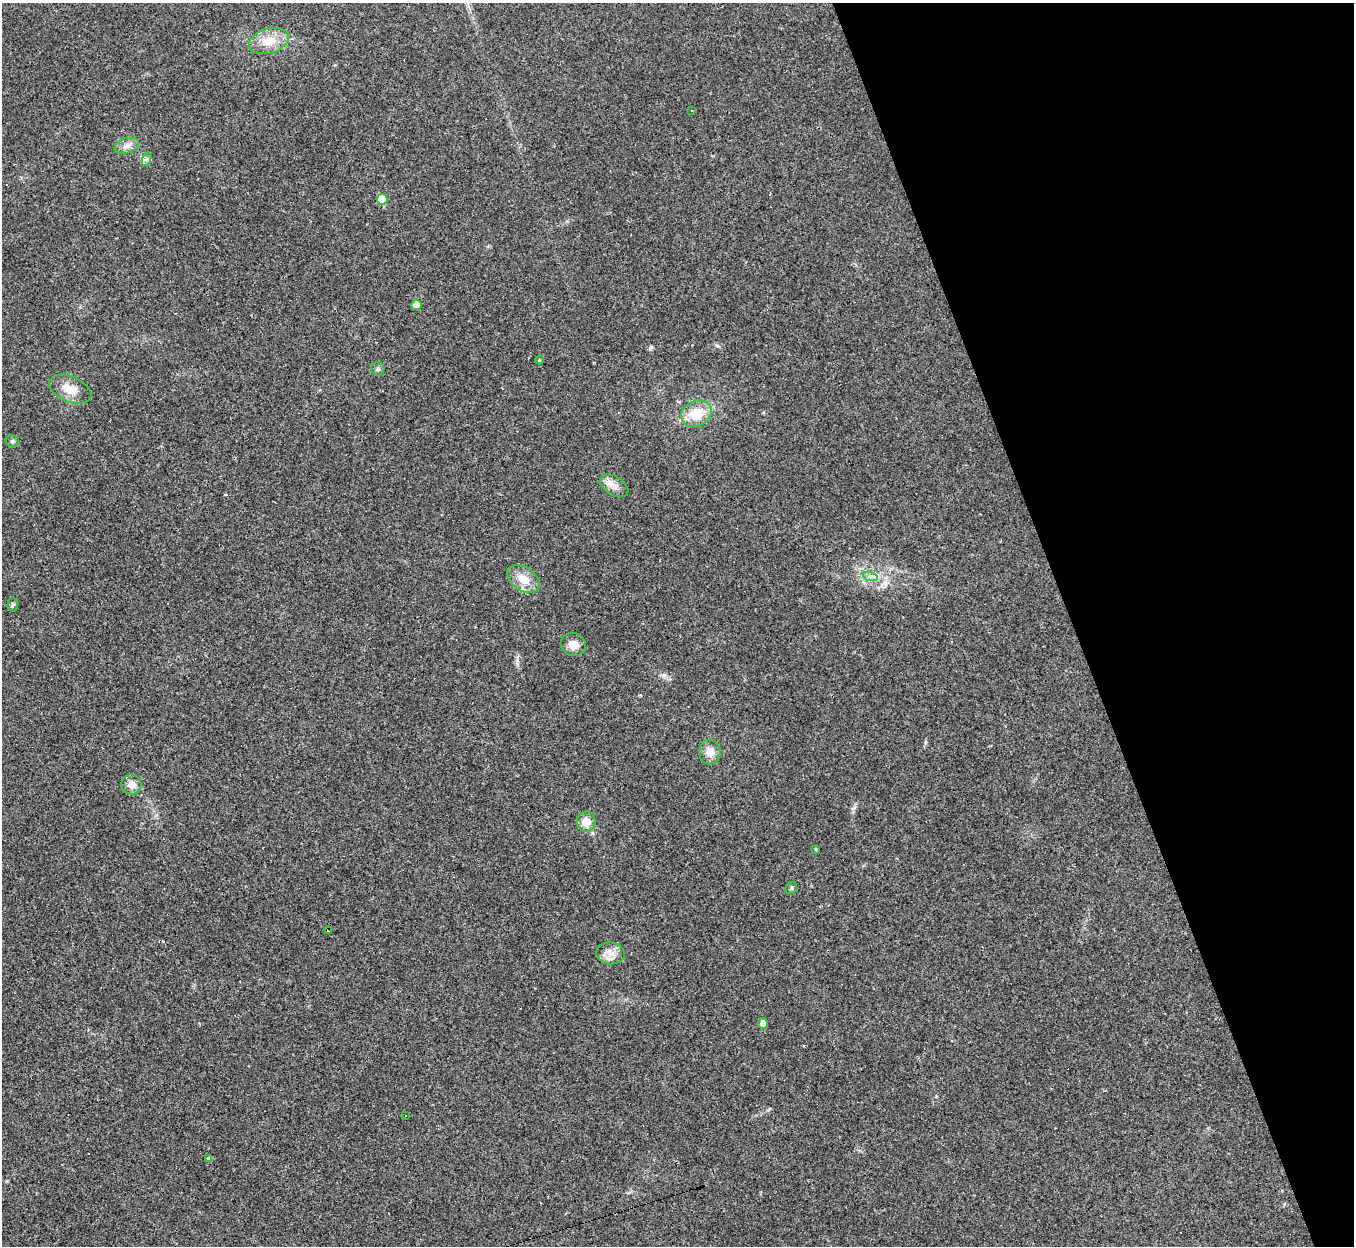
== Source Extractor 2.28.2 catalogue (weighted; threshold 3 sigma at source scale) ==
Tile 12 of 4 x 4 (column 4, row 3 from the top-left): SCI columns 4056-5407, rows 1515-2758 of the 5407 x 5390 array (HDU 1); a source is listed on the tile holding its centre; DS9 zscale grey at full resolution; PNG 1356 x 1248 px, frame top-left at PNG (2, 3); each listed source drawn as its Kron ellipse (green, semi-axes under 4 px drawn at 4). Shown black and unused: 21% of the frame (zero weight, under 2 of 3 exposures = <1% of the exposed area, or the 3 px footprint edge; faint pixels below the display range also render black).
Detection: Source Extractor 2.28.2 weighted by HDU 2 'WHT'; one run over the whole footprint, this tile lists its part. Background 0.0571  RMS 0.0059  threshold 0.0264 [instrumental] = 3 sigma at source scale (4.5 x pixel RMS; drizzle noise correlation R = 1.50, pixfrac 1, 0.05/0.05 arcsec/px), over >= 5 px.
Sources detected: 40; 14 cosmic-ray / hot-pixel residue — neither listed nor drawn; the other 26 listed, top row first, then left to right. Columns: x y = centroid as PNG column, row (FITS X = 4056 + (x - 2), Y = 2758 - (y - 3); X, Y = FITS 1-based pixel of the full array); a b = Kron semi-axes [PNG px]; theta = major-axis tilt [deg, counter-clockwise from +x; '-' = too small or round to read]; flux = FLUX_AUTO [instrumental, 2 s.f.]
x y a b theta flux
269 41 20 12 17 11
692 110 3 2 - 0.42
127 146 13 7 17 3.6
147 159 7 4 71 1.3
382 199 5 5 - 12
416 305 5 5 - 5
539 360 4 3 - 0.63
378 369 7 6 - 1.6
70 389 22 12 -23 8.8
696 413 16 12 26 14
12 441 6 6 - 1.1
614 486 15 9 -33 4.8
870 576 7 4 -18 1.7
523 579 18 11 -35 9.2
13 605 7 5 87 1.2
573 645 13 11 -26 5.3
710 752 12 11 - 5.9
131 785 10 10 - 4.7
586 822 10 9 - 6.7
816 849 3 2 - 0.73
791 888 6 5 - 1.1
328 931 3 2 - 0.89
610 953 14 11 -7 5.6
763 1023 5 5 - 3.1
405 1116 2 2 - 0.43
208 1159 4 3 - 2.6
Unlisted compact peaks at least as high as the median listed source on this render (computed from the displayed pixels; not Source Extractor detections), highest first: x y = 651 347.